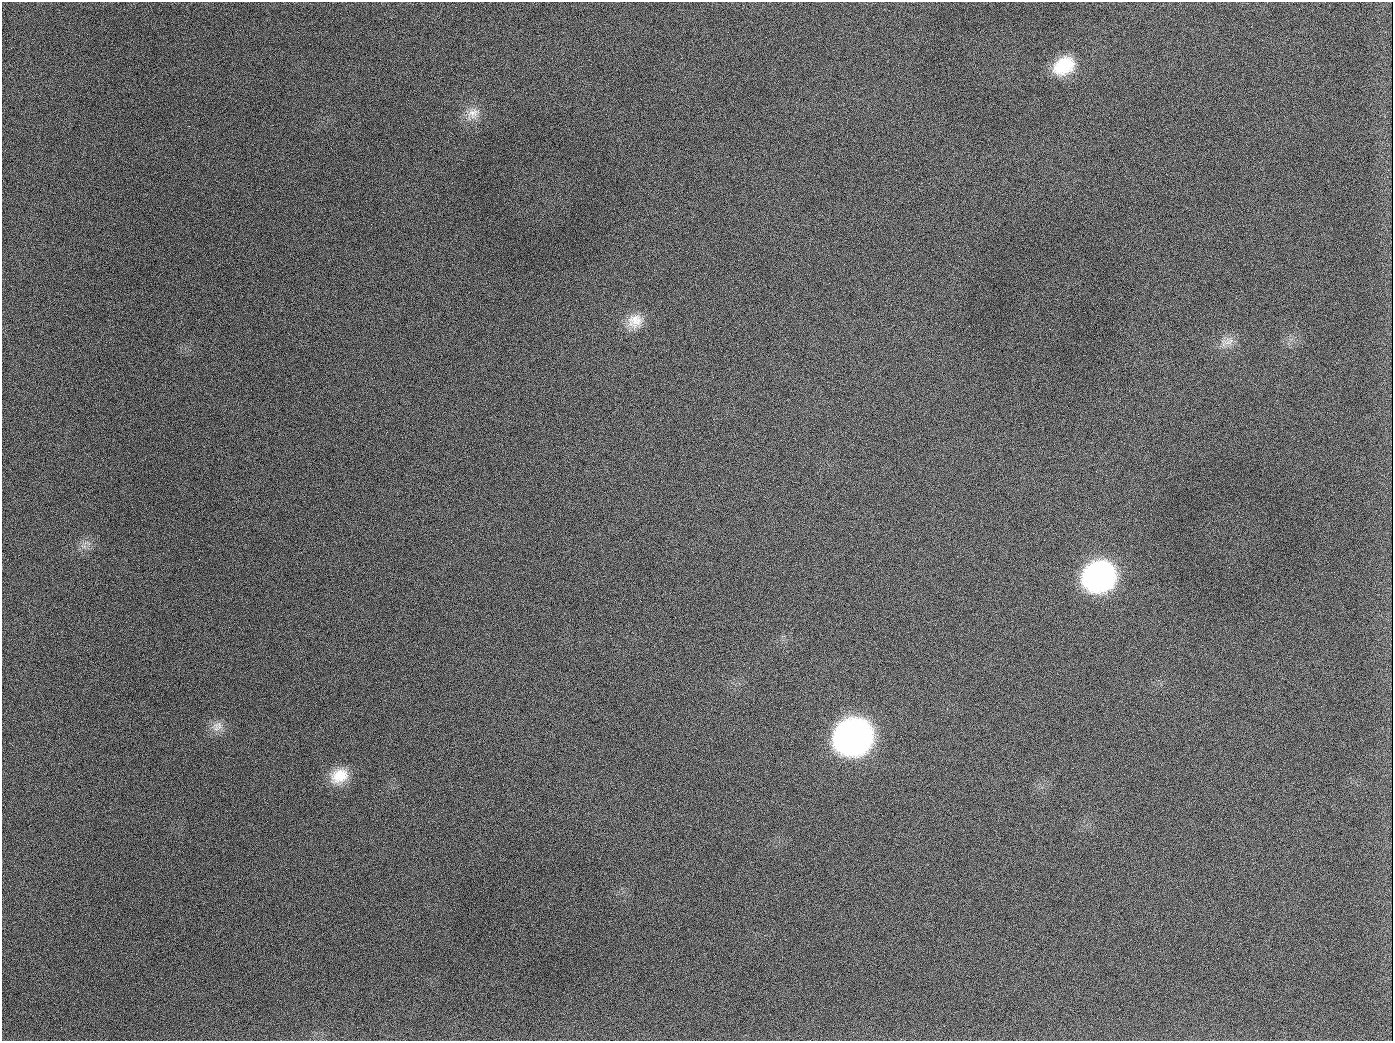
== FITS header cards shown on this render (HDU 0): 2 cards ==
NAXIS1  =                 1391
NAXIS2  =                 1039

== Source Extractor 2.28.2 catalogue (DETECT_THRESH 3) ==
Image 1391 x 1039 px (HDU 0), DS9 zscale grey, 1 PNG px = 1 image px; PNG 1395 x 1043 px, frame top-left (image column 1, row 1039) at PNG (2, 2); no overlay
Background 1960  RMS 80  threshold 241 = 3 sigma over >= 5 px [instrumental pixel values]
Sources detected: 12; all 12 listed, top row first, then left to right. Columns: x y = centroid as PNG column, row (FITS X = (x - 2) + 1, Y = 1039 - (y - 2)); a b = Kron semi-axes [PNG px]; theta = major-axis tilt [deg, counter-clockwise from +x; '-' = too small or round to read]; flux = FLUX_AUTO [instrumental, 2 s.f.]
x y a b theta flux
1064 66 25 19 34 2.2e+05
473 113 20 14 43 7.4e+04
189 126 3 2 - 7.5e+03
635 321 20 18 21 9.8e+04
1228 342 18 9 20 5.1e+04
654 407 2 2 - 3.8e+03
84 546 7 5 0 1.8e+04
1099 576 24 21 29 1.8e+06
219 726 18 11 -17 5.1e+04
853 737 25 22 30 4.2e+06
339 776 24 18 27 1.4e+05
944 1026 3 2 - 4.6e+03